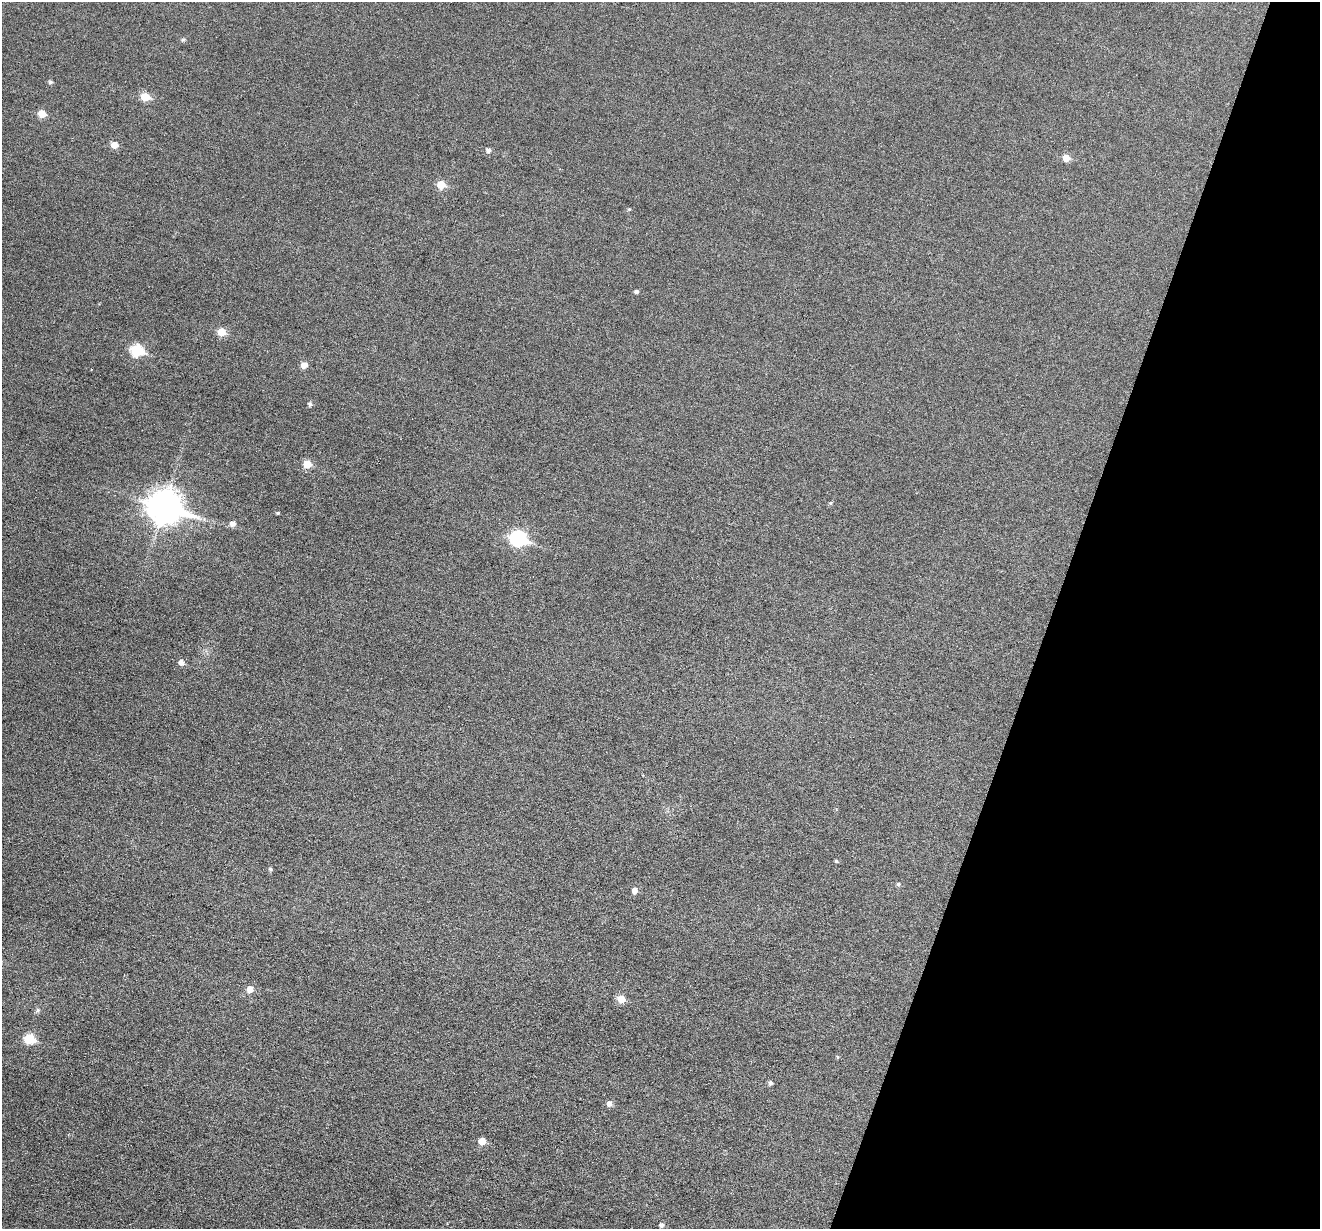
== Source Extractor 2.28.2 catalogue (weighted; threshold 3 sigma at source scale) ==
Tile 8 of 4 x 4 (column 4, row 2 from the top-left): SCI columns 3957-5274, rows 2708-3934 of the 5274 x 5287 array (HDU 1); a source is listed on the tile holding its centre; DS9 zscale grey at full resolution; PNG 1322 x 1231 px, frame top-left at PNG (2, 2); no overlay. Shown black and unused: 20% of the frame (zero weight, under 3 of 6 exposures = <1% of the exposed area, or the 3 px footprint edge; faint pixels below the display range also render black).
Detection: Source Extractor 2.28.2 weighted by HDU 2 'WHT'; one run over the whole footprint, this tile lists its part. Background 0.043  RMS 0.0054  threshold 0.0221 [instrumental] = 3 sigma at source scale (4.09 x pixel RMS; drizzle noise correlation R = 1.36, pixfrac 0.8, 0.05/0.05 arcsec/px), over >= 5 px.
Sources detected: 34; all 34 listed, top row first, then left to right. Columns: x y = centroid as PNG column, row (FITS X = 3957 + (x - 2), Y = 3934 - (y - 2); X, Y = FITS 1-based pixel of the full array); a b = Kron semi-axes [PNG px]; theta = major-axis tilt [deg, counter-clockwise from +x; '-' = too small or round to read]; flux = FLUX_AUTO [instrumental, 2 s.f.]
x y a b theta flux
183 40 5 5 - 0.87
50 82 5 4 - 1.1
145 97 6 5 - 11
42 114 6 5 - 7.5
115 145 6 6 - 4.8
488 150 5 5 - 1.5
1066 158 6 6 - 5
441 185 6 5 - 11
629 209 5 4 - 0.53
636 291 5 4 - 1.1
221 332 6 6 - 8.5
137 350 7 6 - 36
304 365 5 5 - 4.1
310 404 5 5 - 1.3
307 464 6 5 - 9.7
830 503 5 4 - 0.59
164 506 13 11 -16 750
278 513 4 3 - 0.67
233 523 6 6 - 2.4
518 539 9 7 -15 84
181 662 6 5 - 2.5
836 861 4 3 - 0.75
270 869 5 5 - 0.94
898 884 5 5 - 0.94
635 891 6 5 - 2.7
250 989 6 6 - 4.2
621 999 6 6 - 6.8
38 1010 7 5 53 1.2
29 1039 6 6 - 22
838 1057 4 4 - 0.55
770 1083 5 5 - 1.2
609 1104 6 5 - 2.5
482 1141 5 5 - 6.2
661 1225 5 5 - 1.6